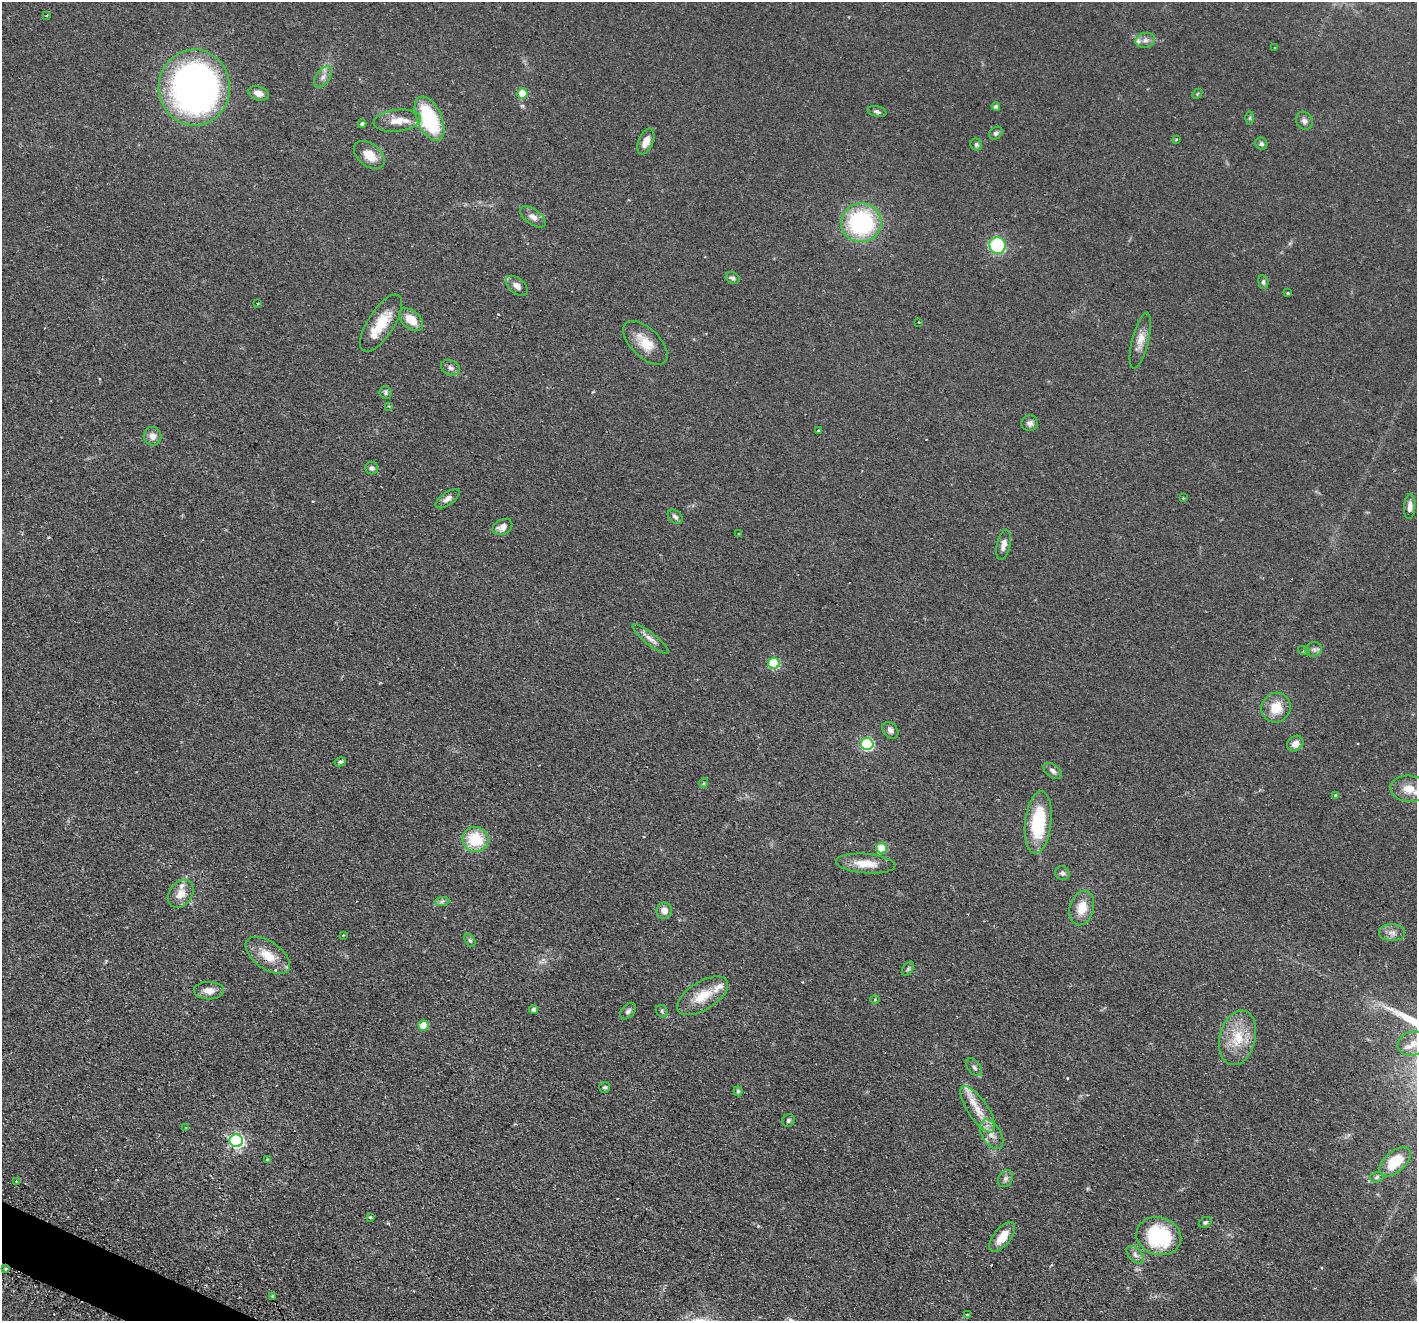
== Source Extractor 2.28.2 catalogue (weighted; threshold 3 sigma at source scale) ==
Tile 7 of 4 x 4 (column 3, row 2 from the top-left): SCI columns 2873-4287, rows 2812-4130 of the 5744 x 5759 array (HDU 1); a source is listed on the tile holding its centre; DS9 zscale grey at full resolution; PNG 1419 x 1323 px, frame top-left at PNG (2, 2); each listed source drawn as its Kron ellipse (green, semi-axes under 4 px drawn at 4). Shown black and unused: <1% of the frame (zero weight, under 2 of 3 exposures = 4% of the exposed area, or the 3 px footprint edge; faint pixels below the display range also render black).
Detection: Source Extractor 2.28.2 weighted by HDU 2 'WHT'; one run over the whole footprint, this tile lists its part. Background 0.0598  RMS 0.006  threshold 0.0269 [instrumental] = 3 sigma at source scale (4.5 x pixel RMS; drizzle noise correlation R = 1.50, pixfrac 1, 0.05/0.05 arcsec/px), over >= 5 px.
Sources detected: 113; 3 cosmic-ray / hot-pixel residue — neither listed nor drawn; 5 inside a brighter listed object's ellipse — not listed separately; the other 105 listed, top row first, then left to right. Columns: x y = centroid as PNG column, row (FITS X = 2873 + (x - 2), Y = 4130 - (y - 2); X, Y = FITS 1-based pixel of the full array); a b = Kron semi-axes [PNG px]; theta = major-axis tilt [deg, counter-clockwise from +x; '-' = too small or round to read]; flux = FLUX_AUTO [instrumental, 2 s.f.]
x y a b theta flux
47 15 3 3 - 0.94
1145 40 10 7 16 2.4
1274 48 3 2 - 0.55
323 77 12 7 54 2.9
194 87 38 35 89 310
258 93 10 7 -16 3.6
522 93 5 5 - 12
1197 94 6 4 47 0.65
996 107 4 3 - 1.7
877 111 9 5 -15 1.6
1250 118 6 4 89 0.85
430 119 24 12 -66 43
397 121 24 11 6 8.4
1304 121 9 8 - 2.3
362 124 4 4 - 1.5
996 133 7 5 39 1.6
1176 139 3 2 - 0.5
646 141 13 7 67 5
976 144 6 5 - 1.3
1261 144 6 5 - 1.2
369 155 17 11 -40 9
533 217 15 7 -36 3.6
861 223 20 19 - 69
997 245 8 8 - 48
733 278 7 5 -25 1.7
1263 282 7 5 -82 1.2
517 286 13 7 -39 3.5
1288 293 3 3 - 0.57
258 303 4 2 - 0.42
411 320 14 8 -41 9.2
919 322 2 2 - 0.36
381 323 33 13 57 17
1140 341 28 8 76 6.1
645 343 27 14 -44 11
450 368 10 7 -22 2.2
386 392 6 6 - 1.2
389 406 3 3 - 0.54
1030 423 8 8 - 2.2
818 431 3 3 - 1.2
152 436 9 9 - 3.6
372 468 6 6 - 1.8
1183 498 3 3 - 0.37
447 499 14 6 35 3.1
1410 506 12 5 86 3.1
675 517 8 6 -43 1.8
502 527 10 7 27 4.1
739 534 3 3 - 0.52
1003 545 15 7 78 3.4
650 639 22 6 -38 3.8
1314 649 8 7 - 2.1
1304 651 6 4 -17 0.7
774 663 5 5 - 40
1276 708 15 14 - 11
890 730 9 6 -49 2.4
867 744 6 6 - 62
1295 744 9 7 40 4.4
340 762 6 4 11 1.1
1053 771 10 6 -37 2.2
704 783 5 3 - 0.6
1409 789 18 13 -4 8.6
1336 796 4 3 - 2.4
1038 822 31 13 83 35
475 839 13 12 - 21
882 848 5 5 - 20
866 864 30 9 -5 10
1062 873 7 6 - 1.5
181 894 15 11 53 6.6
442 901 7 4 2 1.2
1082 908 17 12 74 9
664 911 8 7 - 4.9
1392 932 13 8 1 3.5
343 935 3 3 - 0.4
470 940 7 4 -60 1
268 955 25 13 -36 12
908 969 8 5 53 1.1
209 991 15 9 -1 5.3
703 996 29 14 32 14
875 1000 5 3 - 0.49
533 1009 5 4 - 1.6
628 1011 9 6 47 1.8
662 1011 7 5 -50 1.2
423 1026 5 5 - 10
1238 1038 28 18 75 18
1413 1043 16 12 14 7.8
974 1067 10 6 -52 1.7
605 1087 5 5 - 1.1
738 1091 5 4 - 1.2
978 1109 27 10 -56 11
788 1120 7 6 - 1.2
186 1128 3 3 - 1.1
992 1134 16 9 -59 5.4
236 1141 6 6 - 120
267 1160 3 3 - 1.1
1395 1162 18 10 41 14
1377 1177 7 5 18 1.1
1005 1179 9 7 59 1.9
17 1182 3 2 - 0.77
370 1217 3 3 - 0.95
1205 1222 7 5 28 1.2
1159 1236 23 18 -15 52
1002 1237 18 8 51 8.8
1135 1255 11 6 -46 2.3
5 1269 3 3 - 0.72
273 1297 3 3 - 1.8
967 1314 3 2 - 0.52
Overlapping masked pixels (flux is a lower limit): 2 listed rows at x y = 430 119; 992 1134
Isophote crosses this tile's border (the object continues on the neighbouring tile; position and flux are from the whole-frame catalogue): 1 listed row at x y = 1413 1043